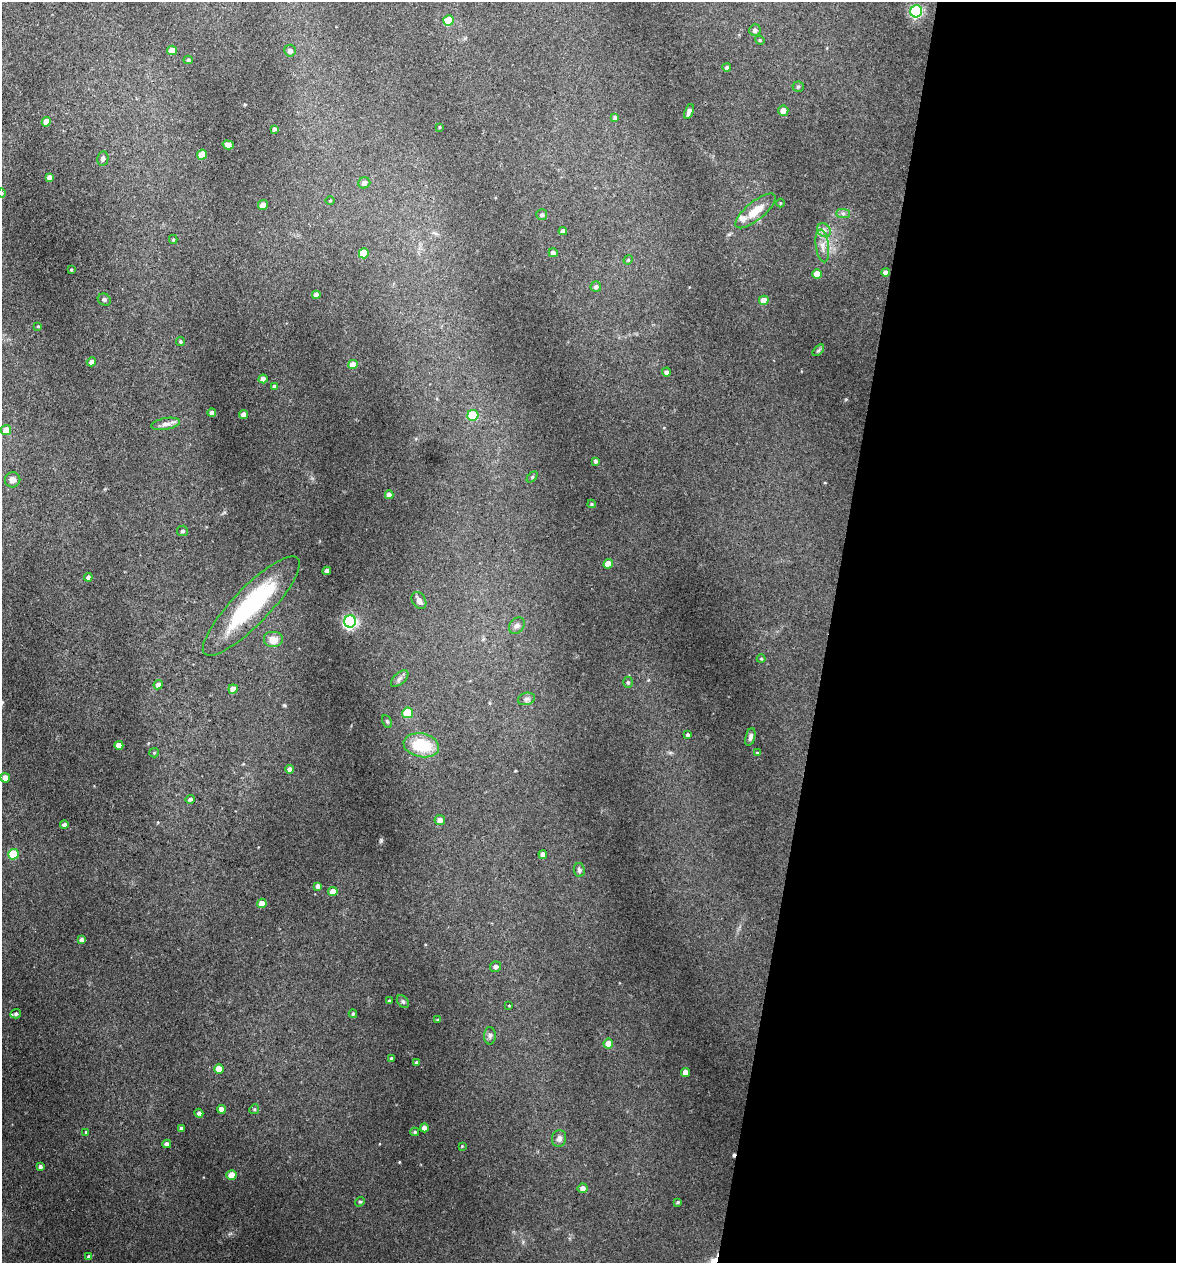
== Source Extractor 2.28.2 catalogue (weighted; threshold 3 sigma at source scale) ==
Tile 12 of 4 x 4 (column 4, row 3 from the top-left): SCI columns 3651-4824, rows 1269-2529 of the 5073 x 5061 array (HDU 1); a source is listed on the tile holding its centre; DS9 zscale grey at full resolution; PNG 1178 x 1265 px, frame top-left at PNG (2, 2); each listed source drawn as its Kron ellipse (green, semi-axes under 4 px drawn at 4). Shown black and unused: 30% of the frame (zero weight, under 3 of 4 exposures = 1% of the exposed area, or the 3 px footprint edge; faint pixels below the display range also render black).
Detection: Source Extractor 2.28.2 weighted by HDU 2 'WHT'; one run over the whole footprint, this tile lists its part. Background 0.122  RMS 0.0083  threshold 0.0373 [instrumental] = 3 sigma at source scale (4.5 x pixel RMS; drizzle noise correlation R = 1.50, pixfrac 1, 0.05/0.05 arcsec/px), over >= 5 px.
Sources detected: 127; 1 inside a brighter object's white glare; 1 cosmic-ray / hot-pixel residue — neither listed nor drawn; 2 inside a brighter listed object's ellipse — not listed separately; the other 123 listed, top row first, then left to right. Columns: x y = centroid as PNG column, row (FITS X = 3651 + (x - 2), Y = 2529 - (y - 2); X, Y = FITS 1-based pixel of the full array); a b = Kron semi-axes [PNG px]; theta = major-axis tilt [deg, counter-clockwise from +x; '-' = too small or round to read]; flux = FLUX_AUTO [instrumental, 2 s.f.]
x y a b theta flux
916 11 6 6 - 110
448 20 5 5 - 21
755 30 6 5 - 2.8
760 40 5 4 - 0.95
172 50 5 4 - 8.6
290 51 6 5 - 3.1
188 60 4 4 - 1.1
727 67 4 4 - 1.7
798 87 5 5 - 1.2
783 111 5 5 - 5.7
689 112 8 4 69 3.7
615 117 4 4 - 1.9
46 122 5 4 - 7.8
440 127 4 2 - 0.7
274 129 4 3 - 1.6
228 145 6 4 -17 2.8
202 155 5 5 - 16
103 158 7 5 80 1.9
49 177 4 4 - 2.9
364 183 6 5 - 4.3
2 193 4 3 - 0.71
330 200 5 3 - 0.72
780 203 4 3 - 0.63
263 205 5 4 - 7.9
755 211 25 9 40 15
843 213 7 4 0 1.8
542 215 5 5 - 1.7
824 230 7 6 - 2.9
563 231 4 4 - 3.6
173 239 4 4 - 0.92
822 246 16 6 -82 6
364 253 5 5 - 22
553 253 4 4 - 3.1
628 260 5 4 - 0.97
71 270 3 2 - 0.91
885 272 4 4 - 3.6
817 274 5 5 - 12
596 287 5 5 - 2.9
316 295 4 4 - 3.8
104 300 7 5 -31 2
764 300 5 4 - 9.9
38 326 4 3 - 0.8
180 341 5 4 - 1.3
818 350 7 4 44 1.3
91 362 5 4 - 4
353 364 5 4 - 8
666 372 4 4 - 2.3
263 379 4 4 - 5.9
274 386 3 3 - 0.97
212 413 4 4 - 4.4
244 414 4 4 - 5.7
473 415 5 5 - 39
166 424 14 6 10 4.3
6 430 5 5 - 11
596 461 4 3 - 1.9
532 477 6 4 45 1.1
13 480 8 7 - 4.7
389 495 4 4 - 5.5
592 504 4 3 - 1
182 531 5 5 - 1.6
608 564 5 4 - 10
327 571 4 4 - 2.8
88 577 4 4 - 2.1
419 600 9 6 -58 3.6
251 606 67 18 46 88
350 621 6 6 - 200
517 626 9 7 49 3.1
273 640 10 8 0 9
761 659 4 4 - 0.81
400 679 10 5 41 2.6
628 682 5 4 - 1.4
158 685 5 4 - 3.1
233 689 5 4 - 8.7
526 699 8 6 16 2.3
408 713 5 5 - 29
387 721 7 4 -62 1.2
688 735 4 4 - 1.7
750 737 9 4 75 2.1
119 745 4 4 - 7.1
421 745 18 12 -11 33
154 753 5 4 - 0.89
757 753 4 2 - 0.63
290 769 4 4 - 4.5
5 778 5 5 - 5.9
190 799 5 4 - 1.7
440 820 5 5 - 5.2
64 825 4 4 - 2.4
13 854 5 5 - 35
543 854 4 4 - 4.2
579 870 7 5 -82 2
318 886 4 4 - 3
333 892 5 4 - 8.8
262 903 5 4 - 8.2
82 940 4 4 - 3.5
496 967 5 5 - 2.7
389 1001 3 3 - 1.4
403 1001 7 5 -48 1.6
509 1006 3 3 - 0.69
16 1014 5 4 - 1.7
353 1014 4 3 - 1.1
437 1020 3 3 - 0.76
490 1036 9 6 89 2.2
608 1043 5 5 - 8.3
391 1059 3 3 - 1.7
417 1063 3 3 - 1.6
219 1069 5 4 - 9.3
685 1072 4 4 - 9.2
221 1109 4 4 - 7
254 1109 5 4 - 1.1
199 1113 4 4 - 2.2
181 1128 3 3 - 2
424 1128 4 4 - 5.2
86 1132 4 3 - 0.95
415 1132 4 4 - 1.2
559 1139 8 7 - 3.5
167 1144 4 4 - 2.9
462 1146 3 3 - 0.66
40 1167 4 3 - 1.7
231 1175 5 5 - 13
583 1188 5 5 - 4.3
360 1202 5 4 - 1.1
678 1202 3 3 - 0.97
89 1257 4 4 - 1.8
Isophote crosses this tile's border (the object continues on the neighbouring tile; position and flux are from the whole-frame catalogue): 1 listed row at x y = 2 193
Unlisted compact peaks at least as high as the median listed source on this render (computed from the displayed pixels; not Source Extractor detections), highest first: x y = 381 840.